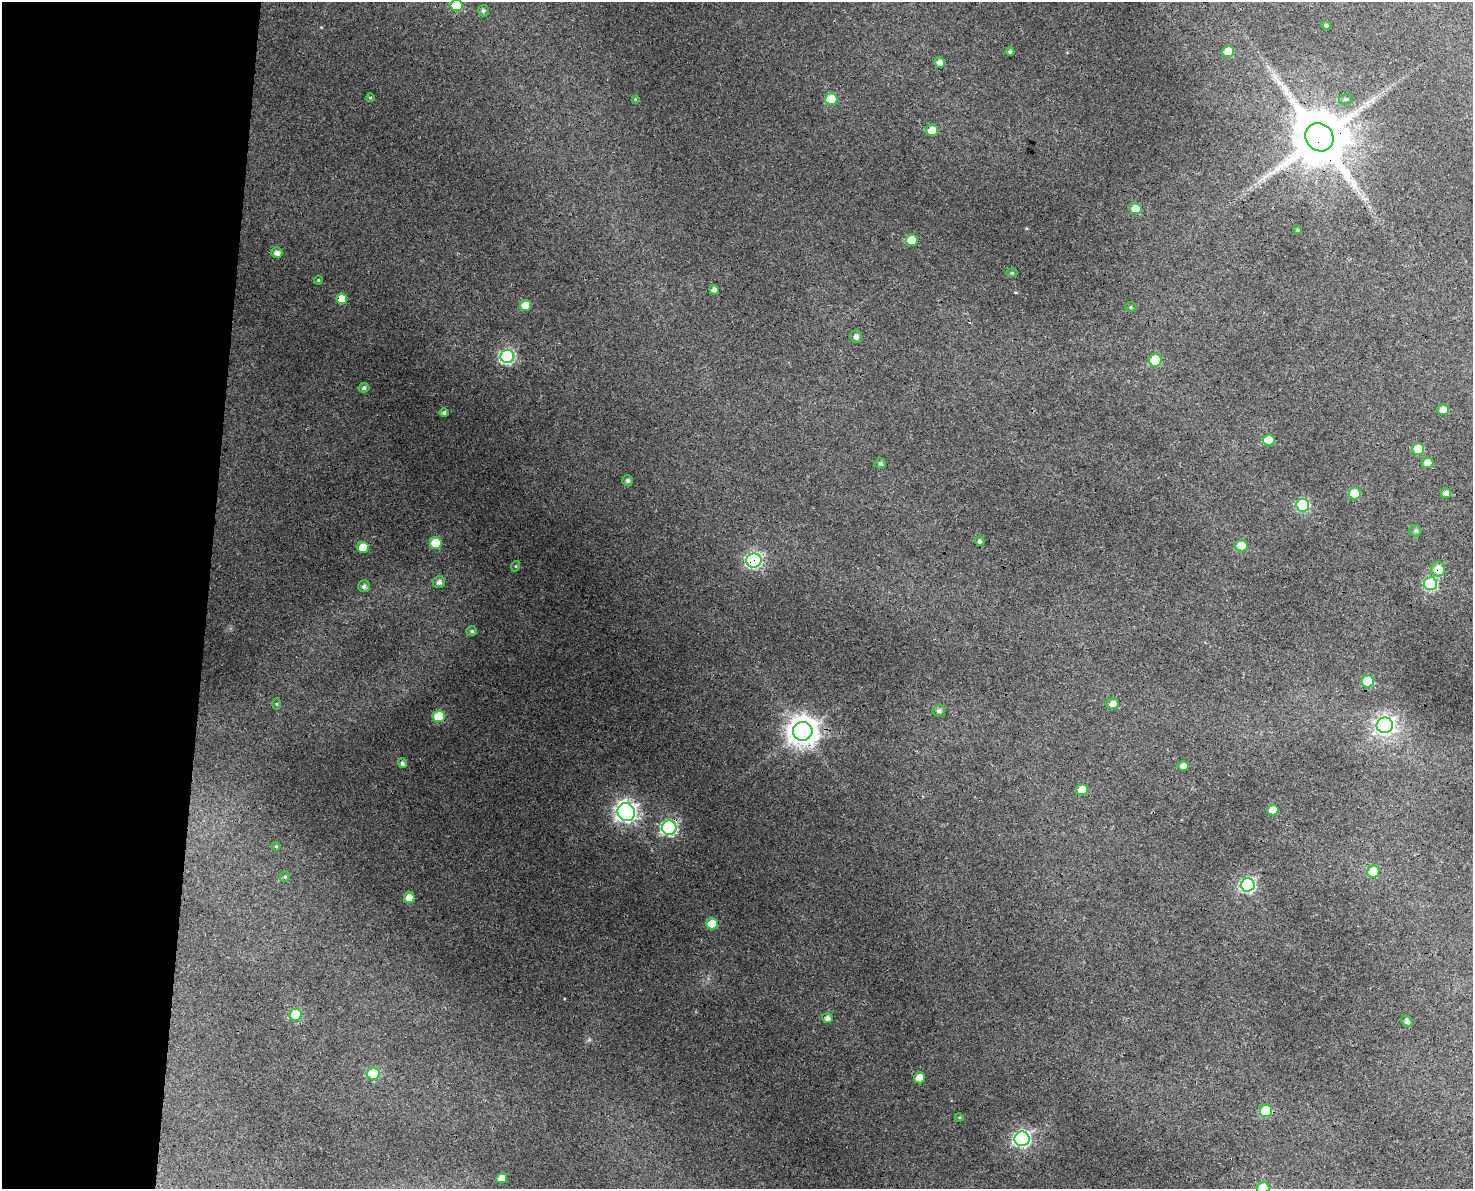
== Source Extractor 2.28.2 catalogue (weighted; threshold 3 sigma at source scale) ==
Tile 4 of 3 x 4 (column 1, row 2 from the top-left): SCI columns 344-1814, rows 2383-3569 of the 5041 x 4776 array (HDU 1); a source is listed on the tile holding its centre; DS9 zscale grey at full resolution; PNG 1475 x 1191 px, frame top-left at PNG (2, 2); each listed source drawn as its Kron ellipse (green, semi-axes under 4 px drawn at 4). Shown black and unused: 14% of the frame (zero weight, under 3 of 4 exposures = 5% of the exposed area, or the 3 px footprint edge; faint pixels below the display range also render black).
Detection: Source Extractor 2.28.2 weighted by HDU 2 'WHT'; one run over the whole footprint, this tile lists its part. Background 0.0285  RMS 0.0044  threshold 0.0196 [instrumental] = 3 sigma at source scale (4.5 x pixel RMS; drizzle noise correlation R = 1.50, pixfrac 1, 0.0396/0.0396 arcsec/px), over >= 5 px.
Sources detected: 77; all 77 listed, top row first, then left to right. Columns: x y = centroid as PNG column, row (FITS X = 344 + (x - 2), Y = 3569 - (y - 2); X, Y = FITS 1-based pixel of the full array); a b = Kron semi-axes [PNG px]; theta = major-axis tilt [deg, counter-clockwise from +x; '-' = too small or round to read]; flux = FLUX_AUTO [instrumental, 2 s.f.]
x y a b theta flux
456 5 6 6 - 15
483 11 6 5 - 0.95
1326 25 5 4 - 0.97
1228 51 6 5 - 6.5
1010 52 4 4 - 0.83
940 62 5 5 - 2.2
370 97 4 3 - 0.57
635 99 4 4 - 0.39
831 99 6 6 - 18
1346 99 7 5 13 0.99
932 130 6 6 - 5.3
1319 137 15 13 -44 3300
1136 209 6 5 - 8.8
1297 230 4 4 - 0.5
912 240 6 5 - 13
277 253 5 5 - 2.1
1012 273 5 4 - 0.54
318 280 4 4 - 0.42
714 290 5 4 - 1.8
342 299 5 5 - 7
525 305 5 5 - 7.3
1130 307 5 5 - 0.62
856 336 6 5 - 1.8
507 356 7 6 - 73
1155 360 6 6 - 18
364 388 5 4 - 1.1
1443 410 6 5 - 3.4
444 412 4 4 - 1.2
1269 440 6 5 - 11
1418 449 6 6 - 10
880 463 5 5 - 1.2
1427 463 6 5 - 3.4
628 480 5 5 - 1.1
1355 493 6 6 - 14
1446 493 5 5 - 1.9
1303 505 6 6 - 36
1415 531 6 5 - 1.2
980 541 5 4 - 1.2
436 543 6 6 - 17
1241 546 6 5 - 7.6
363 547 6 5 - 10
754 560 7 7 - 69
516 566 5 3 - 0.4
1438 569 7 7 - 5.6
439 582 6 6 - 1.8
1430 584 6 6 - 51
364 586 6 5 - 1.6
472 631 5 5 - 0.97
1368 681 6 6 - 18
276 704 5 3 - 0.47
1113 704 6 5 - 2.7
939 711 6 5 - 1.2
439 716 6 6 - 17
1385 725 8 8 - 160
803 731 10 9 - 600
402 763 5 4 - 1.1
1183 766 5 4 - 2.5
1082 790 6 5 - 8.5
1273 810 5 5 - 4.9
626 812 9 8 - 220
669 828 7 7 - 87
276 846 4 4 - 0.43
1373 872 6 6 - 9.8
285 877 5 5 - 0.67
1248 885 7 7 - 81
409 898 5 5 - 5.8
712 924 6 5 - 9.9
296 1015 6 6 - 20
827 1018 5 5 - 1.8
1407 1021 6 5 - 1.6
373 1074 6 6 - 23
920 1078 5 5 - 6.5
1266 1111 6 6 - 26
959 1117 4 3 - 0.42
1022 1139 7 7 - 110
502 1178 5 5 - 5.1
1263 1188 6 6 - 25
Overlapping masked pixels (flux is a lower limit): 6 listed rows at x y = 1319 137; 342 299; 754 560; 1438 569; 626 812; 669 828
Isophote crosses this tile's border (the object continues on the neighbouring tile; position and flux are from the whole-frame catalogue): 2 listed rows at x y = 456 5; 1263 1188